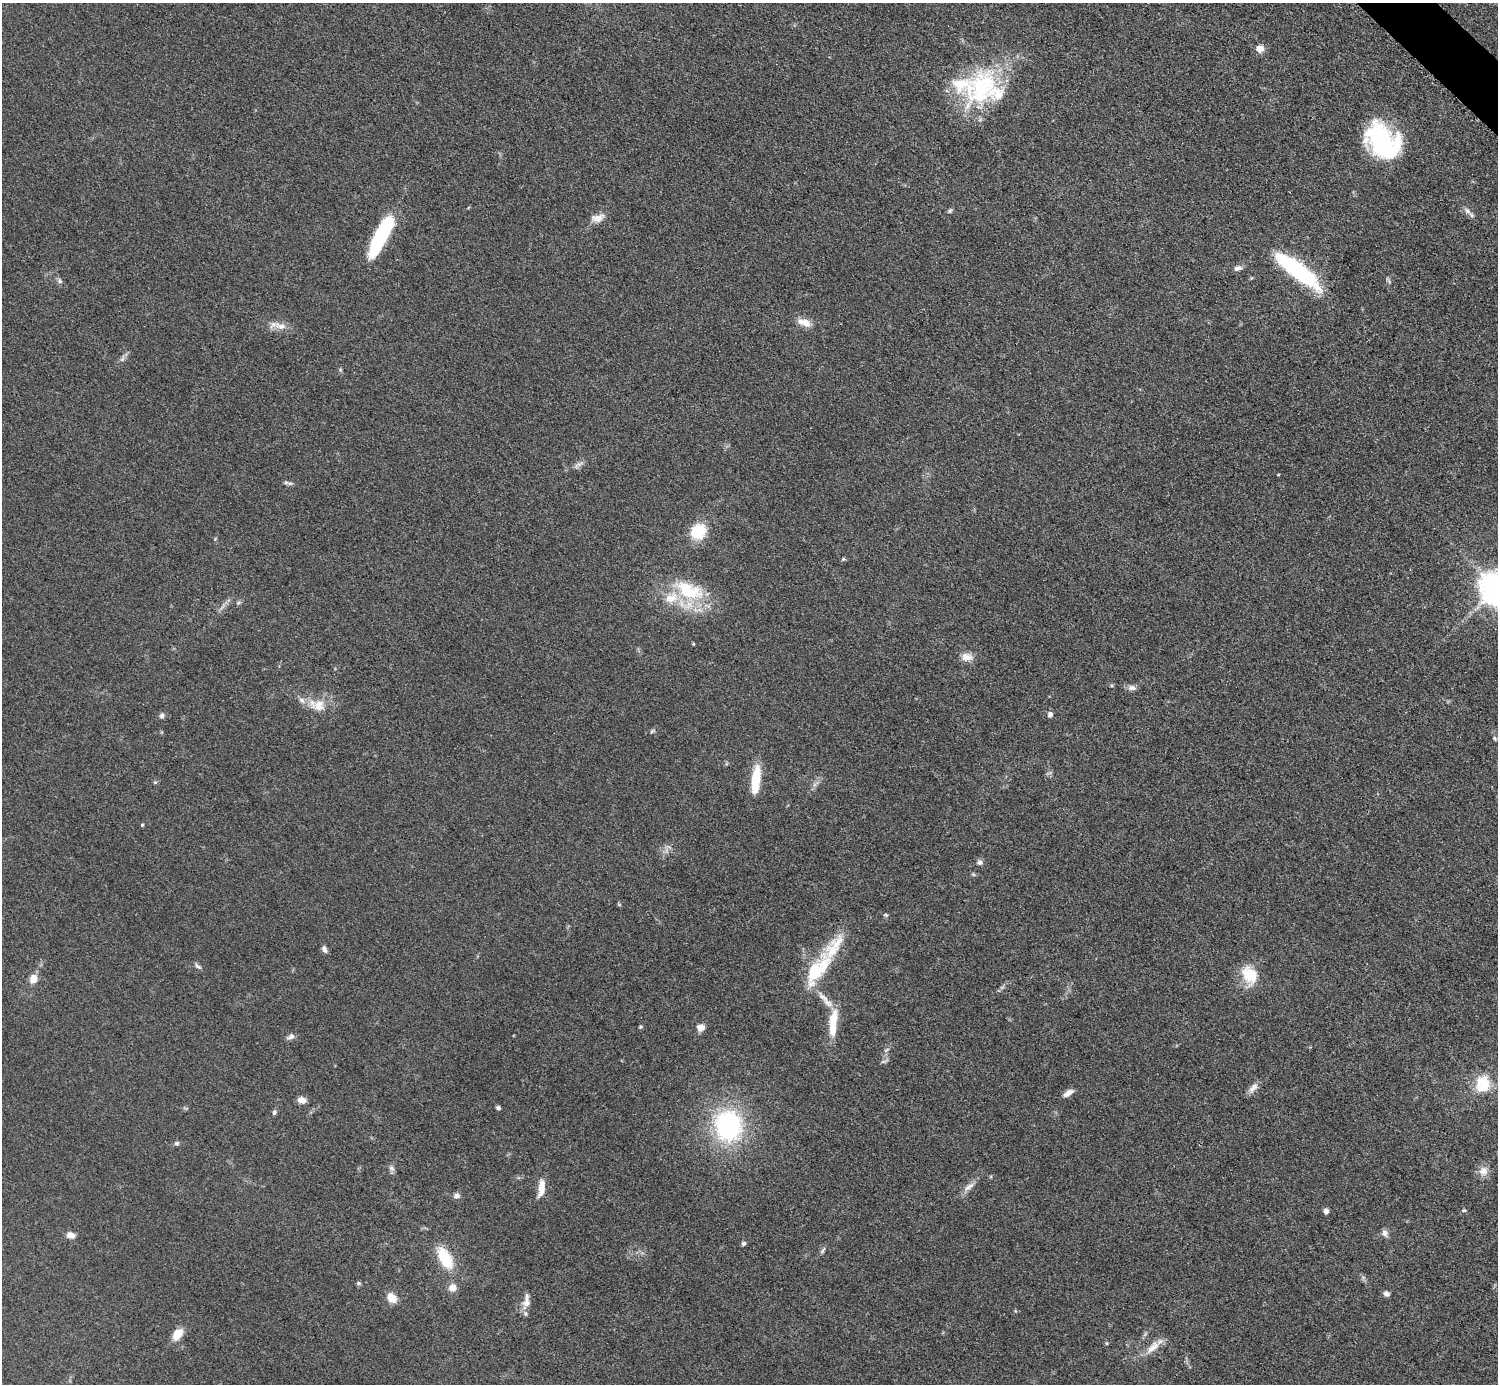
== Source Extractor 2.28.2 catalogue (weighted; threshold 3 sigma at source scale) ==
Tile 10 of 4 x 4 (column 2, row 3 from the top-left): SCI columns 1504-2999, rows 1688-3069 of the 5993 x 5993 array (HDU 1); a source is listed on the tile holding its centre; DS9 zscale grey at full resolution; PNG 1500 x 1386 px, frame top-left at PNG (2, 3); no overlay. Shown black and unused: <1% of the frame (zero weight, under 3 of 5 exposures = <1% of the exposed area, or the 3 px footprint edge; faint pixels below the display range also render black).
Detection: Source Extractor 2.28.2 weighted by HDU 2 'WHT'; one run over the whole footprint, this tile lists its part. Background 0.0505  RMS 0.0053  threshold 0.0239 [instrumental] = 3 sigma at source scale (4.5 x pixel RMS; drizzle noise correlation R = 1.50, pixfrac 1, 0.05/0.05 arcsec/px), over >= 5 px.
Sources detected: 82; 2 inside a brighter object's white glare — not listed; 6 inside a brighter listed object's ellipse — not listed separately; the other 74 listed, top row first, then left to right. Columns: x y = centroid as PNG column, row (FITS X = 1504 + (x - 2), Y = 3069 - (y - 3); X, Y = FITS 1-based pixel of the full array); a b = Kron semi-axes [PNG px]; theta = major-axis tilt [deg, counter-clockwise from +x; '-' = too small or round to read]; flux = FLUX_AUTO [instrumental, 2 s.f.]
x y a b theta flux
1260 49 8 8 - 4.1
982 85 67 33 57 57
1383 141 37 25 -44 70
950 211 7 5 68 0.9
1467 211 10 6 -51 2.4
598 218 19 10 13 4.3
381 237 43 12 63 50
1238 268 11 6 15 2.1
1299 271 53 14 -40 61
60 281 8 5 -71 1.3
804 322 20 9 -17 5.4
280 326 20 9 -17 5.1
122 359 8 5 45 1.4
340 370 6 4 73 0.67
578 465 14 4 26 2.1
286 482 9 4 -9 1.2
698 532 13 12 - 23
843 559 6 4 22 0.72
1496 588 10 10 - 1100
689 590 44 22 -24 33
238 603 6 4 45 0.86
693 644 4 3 - 0.56
967 657 16 10 -1 4.5
1132 688 11 6 -11 2.4
302 700 10 7 -38 2.6
319 706 17 15 -53 8.4
1050 715 5 5 - 2.3
162 716 8 6 78 1.5
652 731 6 4 52 0.82
1495 738 6 4 -47 0.82
756 778 30 10 83 14
142 825 4 4 - 0.52
980 862 7 6 - 1.6
886 915 6 4 -12 0.74
324 949 8 5 -68 2.1
198 966 11 5 -36 1.3
817 970 51 20 54 30
1249 975 25 18 -59 14
33 979 7 6 - 6.9
827 1002 25 8 -51 6.5
833 1019 25 11 74 10
640 1027 5 4 - 0.59
700 1027 10 9 - 3.1
291 1036 9 6 34 2
886 1050 10 4 34 1.1
884 1061 11 4 16 1.1
1482 1084 16 14 78 18
1253 1088 16 8 49 3.3
1068 1093 13 6 34 3.2
302 1100 9 6 -14 4
498 1108 5 4 - 1.1
274 1112 7 5 79 1.2
728 1126 25 22 -80 85
177 1143 6 6 - 1.1
391 1168 9 6 -50 1.5
1483 1171 13 11 49 4.3
969 1187 18 6 33 3.2
541 1188 21 8 82 6.9
456 1196 9 6 7 1.8
1464 1210 6 4 5 0.71
1326 1211 6 5 - 1.7
1385 1233 10 7 -72 2
71 1235 10 7 -14 3.5
744 1243 5 5 - 1.1
822 1250 12 4 53 1.2
445 1258 26 13 -61 19
359 1283 7 4 -26 0.89
452 1287 8 7 - 4.6
1386 1294 7 6 - 1.8
392 1298 9 8 - 7.6
527 1302 15 11 81 4.5
177 1334 13 9 54 7.6
1106 1343 5 4 - 0.63
1153 1347 24 10 44 6.6
Isophote crosses this tile's border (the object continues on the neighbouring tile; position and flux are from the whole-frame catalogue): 1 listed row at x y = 1496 588